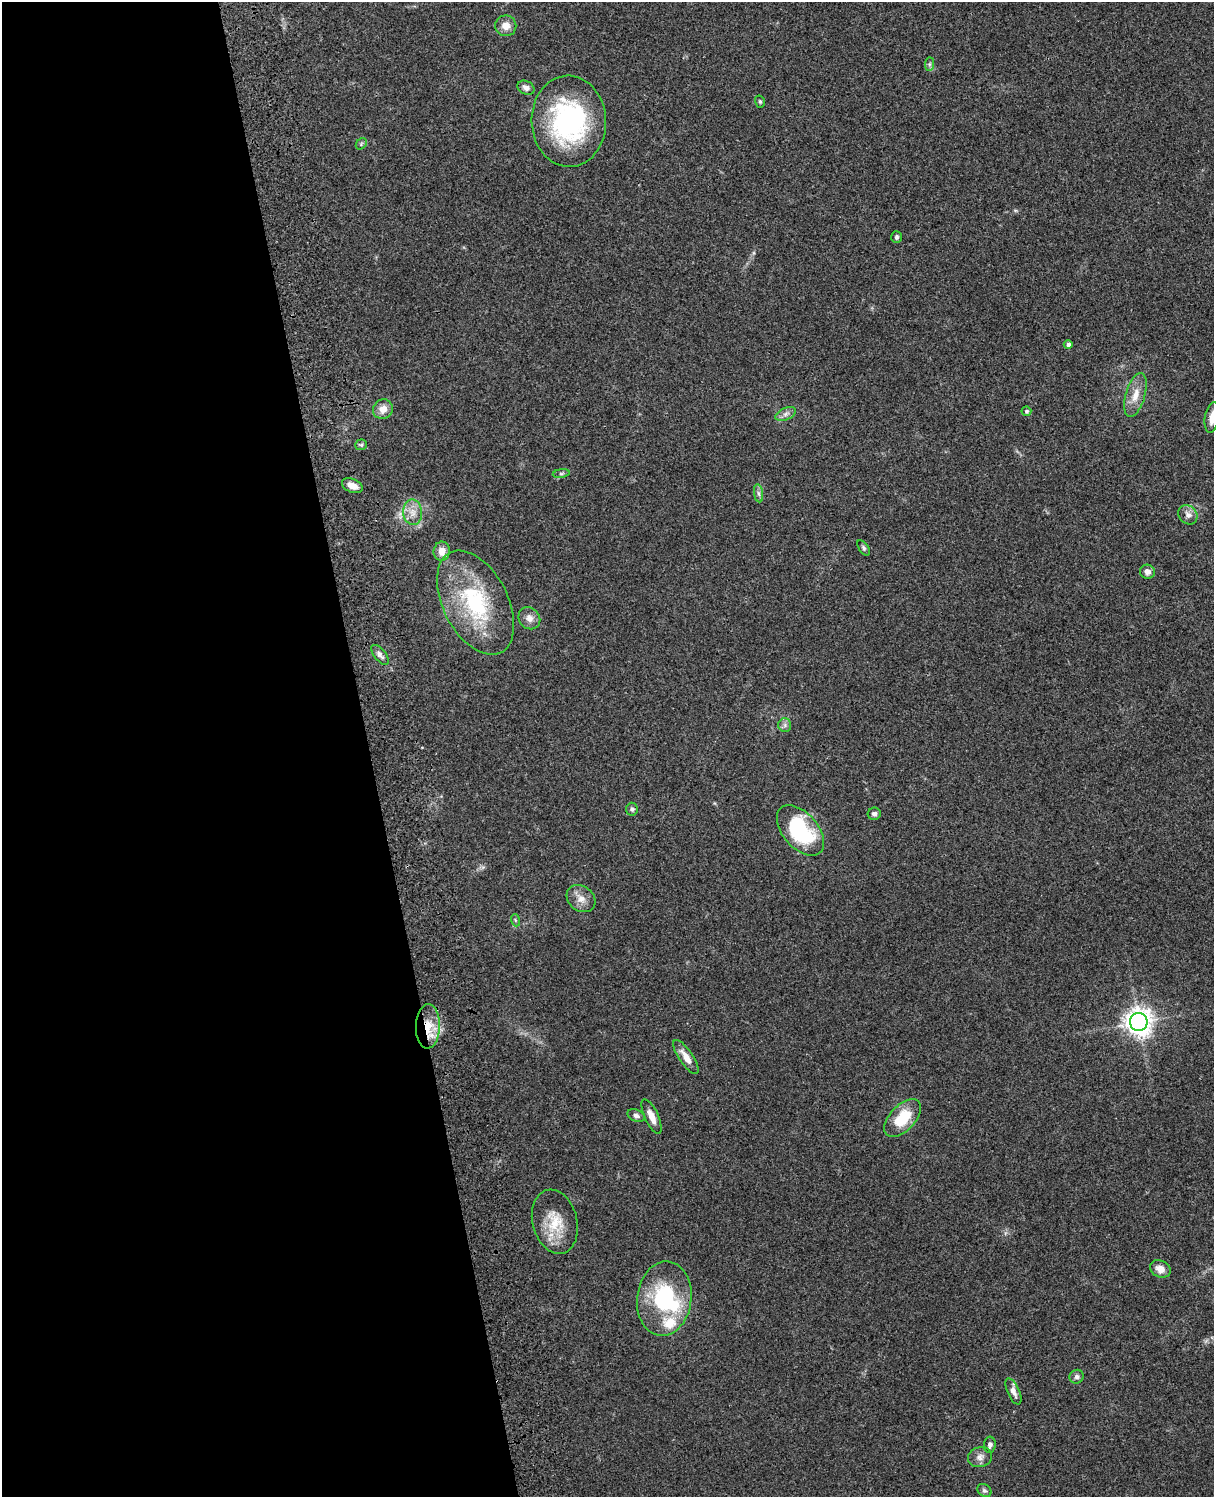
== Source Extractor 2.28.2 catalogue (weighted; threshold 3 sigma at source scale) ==
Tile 5 of 4 x 3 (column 1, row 2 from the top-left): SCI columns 119-1330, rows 1659-3153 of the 5085 x 4925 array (HDU 1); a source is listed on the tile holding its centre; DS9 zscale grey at full resolution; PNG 1216 x 1499 px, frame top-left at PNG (2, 2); each listed source drawn as its Kron ellipse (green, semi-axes under 4 px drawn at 4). Shown black and unused: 30% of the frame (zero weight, under 3 of 4 exposures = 6% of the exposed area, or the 3 px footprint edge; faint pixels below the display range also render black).
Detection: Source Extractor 2.28.2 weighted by HDU 2 'WHT'; one run over the whole footprint, this tile lists its part. Background 0.219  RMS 0.0084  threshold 0.0378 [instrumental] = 3 sigma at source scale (4.5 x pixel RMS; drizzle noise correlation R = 1.50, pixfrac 1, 0.05/0.05 arcsec/px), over >= 5 px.
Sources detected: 47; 1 inside a brighter object's white glare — neither listed nor drawn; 1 inside a brighter listed object's ellipse — not listed separately; the other 45 listed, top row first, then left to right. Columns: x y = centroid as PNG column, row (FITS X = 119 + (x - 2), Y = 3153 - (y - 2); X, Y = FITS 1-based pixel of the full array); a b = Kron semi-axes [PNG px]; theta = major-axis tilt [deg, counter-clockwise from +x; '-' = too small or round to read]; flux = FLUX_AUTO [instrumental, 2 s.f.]
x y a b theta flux
506 26 10 10 - 7.9
930 64 7 4 89 1.7
526 88 9 6 -27 4
760 102 6 5 - 1.4
569 121 46 37 -88 130
361 144 6 5 - 1.4
897 237 6 5 - 1.6
1068 344 4 4 - 2.8
1135 395 23 9 74 12
383 409 10 9 - 8
1026 411 5 5 - 2
786 414 11 6 25 3.6
1212 418 15 7 81 8.4
361 445 6 5 - 1.6
561 473 8 4 8 1.6
352 486 11 6 -22 6.7
759 493 9 4 -81 2.3
413 512 13 9 -85 8.1
1188 515 10 8 -47 4.9
864 548 9 4 -57 1.7
442 551 9 8 - 7.3
1147 572 7 7 - 4.1
475 603 56 32 -63 84
529 618 12 10 -48 5.9
380 655 12 6 -51 3.4
785 725 7 6 - 2.4
632 809 6 6 - 2
874 814 6 6 - 2.4
800 830 30 17 -49 74
581 899 15 12 -37 8.2
515 920 6 3 -72 1.1
1139 1022 9 9 - 820
428 1026 22 12 89 20
686 1057 20 7 -56 8.9
636 1116 9 6 -22 2.6
651 1116 19 7 -65 8.4
903 1118 23 12 47 30
555 1222 33 22 -76 26
1160 1269 11 8 -26 7.1
664 1299 37 27 83 73
1077 1377 7 6 - 2.7
1013 1392 14 6 -66 4.7
990 1445 8 6 85 3.1
980 1457 12 10 19 5.2
984 1491 8 6 -35 2
Overlapping masked pixels (flux is a lower limit): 1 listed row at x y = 428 1026
Isophote crosses this tile's border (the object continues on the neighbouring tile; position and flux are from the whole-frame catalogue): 1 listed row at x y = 1212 418